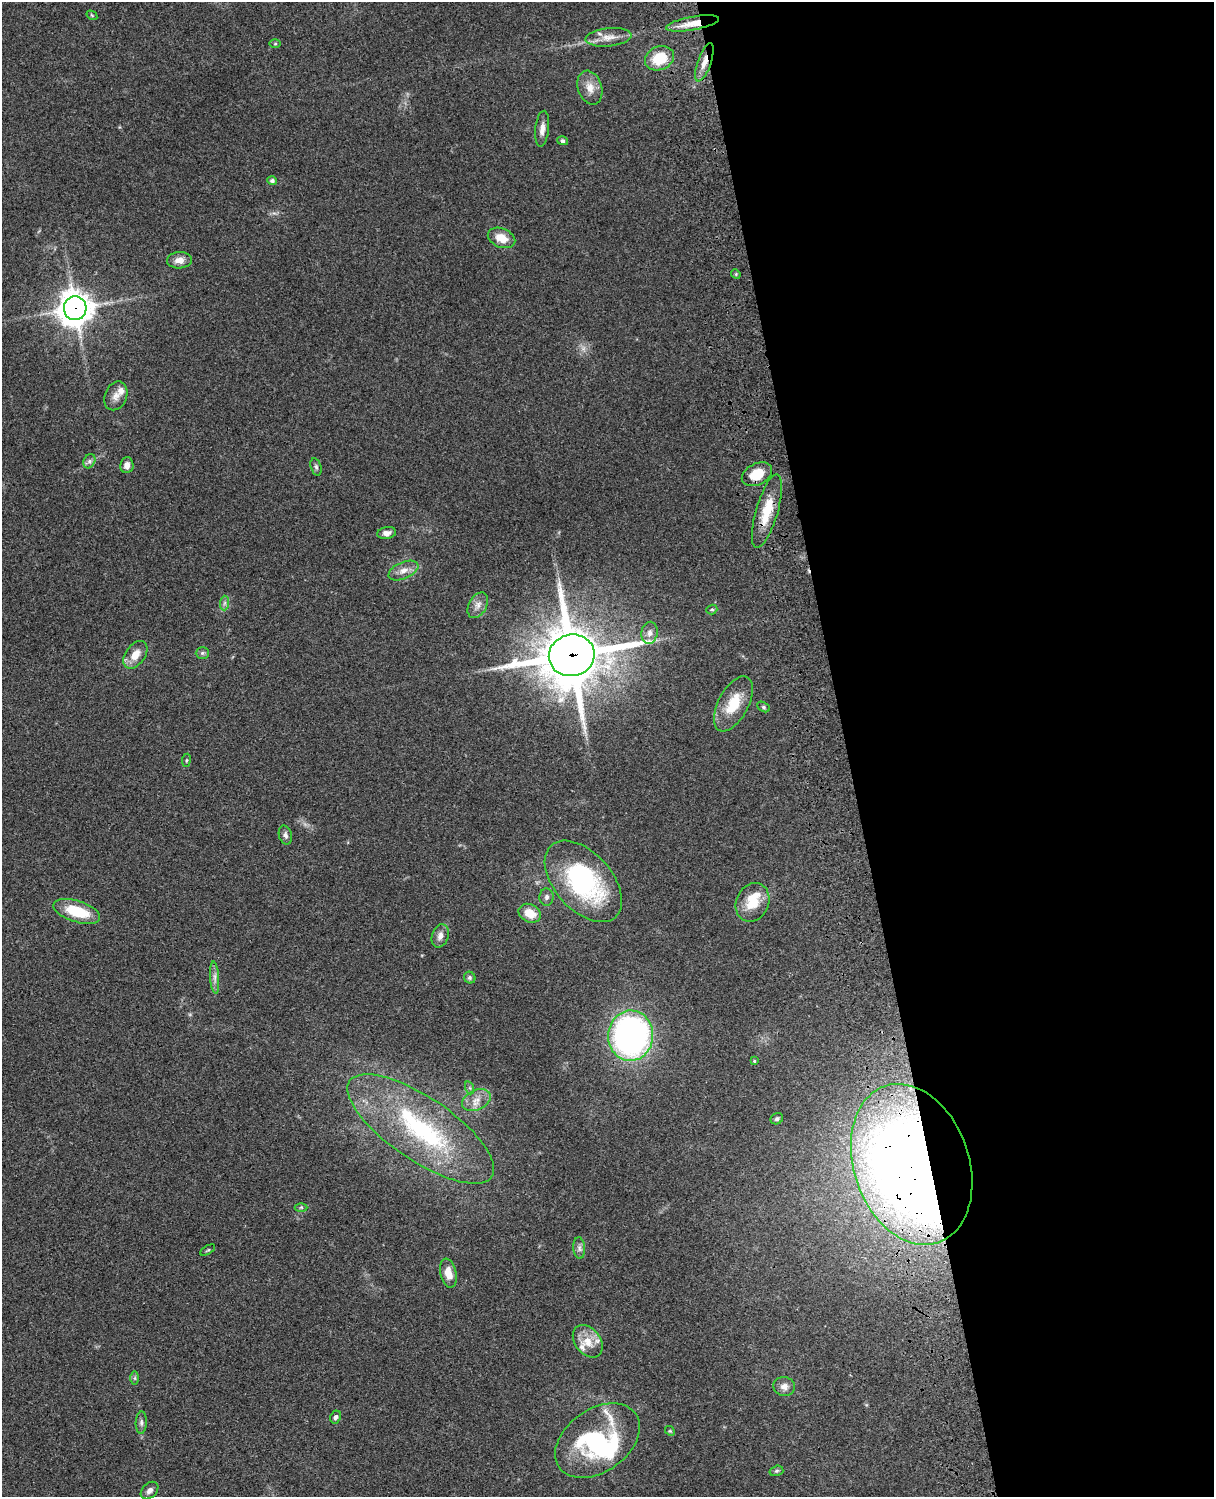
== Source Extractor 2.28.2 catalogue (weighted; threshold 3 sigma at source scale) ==
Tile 8 of 4 x 3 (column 4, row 2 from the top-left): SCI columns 3758-4969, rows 1773-3267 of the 5088 x 4927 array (HDU 1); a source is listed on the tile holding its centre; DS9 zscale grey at full resolution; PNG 1216 x 1499 px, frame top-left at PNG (2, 2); each listed source drawn as its Kron ellipse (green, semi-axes under 4 px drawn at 4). Shown black and unused: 30% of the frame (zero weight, under 3 of 4 exposures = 6% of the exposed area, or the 3 px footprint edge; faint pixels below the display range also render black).
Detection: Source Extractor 2.28.2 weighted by HDU 2 'WHT'; one run over the whole footprint, this tile lists its part. Background 0.0849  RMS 0.006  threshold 0.0271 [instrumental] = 3 sigma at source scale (4.5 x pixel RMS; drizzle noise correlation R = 1.50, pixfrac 1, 0.05/0.05 arcsec/px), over >= 5 px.
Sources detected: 69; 3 inside a brighter object's white glare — neither listed nor drawn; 5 inside a brighter listed object's ellipse — not listed separately; the other 61 listed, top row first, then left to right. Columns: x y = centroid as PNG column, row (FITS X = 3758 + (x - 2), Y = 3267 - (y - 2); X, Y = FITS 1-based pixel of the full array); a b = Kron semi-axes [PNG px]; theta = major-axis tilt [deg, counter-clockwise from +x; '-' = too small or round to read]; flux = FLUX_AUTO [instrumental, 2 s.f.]
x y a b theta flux
92 15 6 4 -32 0.67
692 23 27 6 10 9.3
609 37 23 9 6 6.8
275 44 6 4 0 0.65
660 58 15 11 24 17
704 62 20 6 71 6
590 88 17 12 -72 6.9
542 129 18 7 83 4.1
562 141 5 4 - 1.4
272 181 5 4 - 1.7
501 238 14 9 -23 8.8
180 260 12 8 2 4.7
736 274 5 4 - 0.71
75 308 12 11 - 960
116 396 15 11 66 4.8
89 461 7 5 61 1.7
127 465 8 6 83 3.8
316 467 9 5 -75 1.4
757 474 16 10 27 13
767 511 38 11 74 17
387 533 9 6 10 3.3
403 571 16 8 23 5.2
225 603 7 4 89 1.4
478 605 14 9 61 4.1
712 610 5 4 - 0.86
649 633 11 8 79 3
202 653 7 5 0 1.3
135 655 15 9 54 7.8
572 655 23 20 14 4000
733 704 30 15 62 18
763 707 7 4 -28 0.97
186 760 6 3 82 0.74
285 835 9 6 -75 2
583 881 48 28 -48 86
547 897 8 7 - 1.8
752 902 20 16 64 14
77 911 24 10 -18 22
530 913 11 9 -26 10
440 936 12 8 72 3.5
215 978 16 4 -86 2.9
470 978 6 5 - 1.3
631 1036 25 22 86 210
754 1061 4 3 - 0.6
470 1088 7 4 -71 1
476 1100 15 10 25 6.3
777 1119 6 5 - 1.3
421 1129 86 31 -34 93
912 1164 83 57 -71 800
301 1207 6 4 0 0.87
579 1248 10 6 -85 2.1
208 1250 8 3 32 0.82
448 1273 15 8 -77 6.4
588 1341 18 12 -52 9.3
135 1378 7 4 90 1
784 1386 11 9 -9 3.9
336 1417 7 5 65 1.5
141 1423 11 5 87 1.9
670 1431 5 4 - 0.74
597 1441 47 31 35 78
776 1471 7 5 16 1.1
150 1490 10 7 45 2.5
Overlapping masked pixels (flux is a lower limit): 6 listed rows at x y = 692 23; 704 62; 75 308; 767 511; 572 655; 912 1164